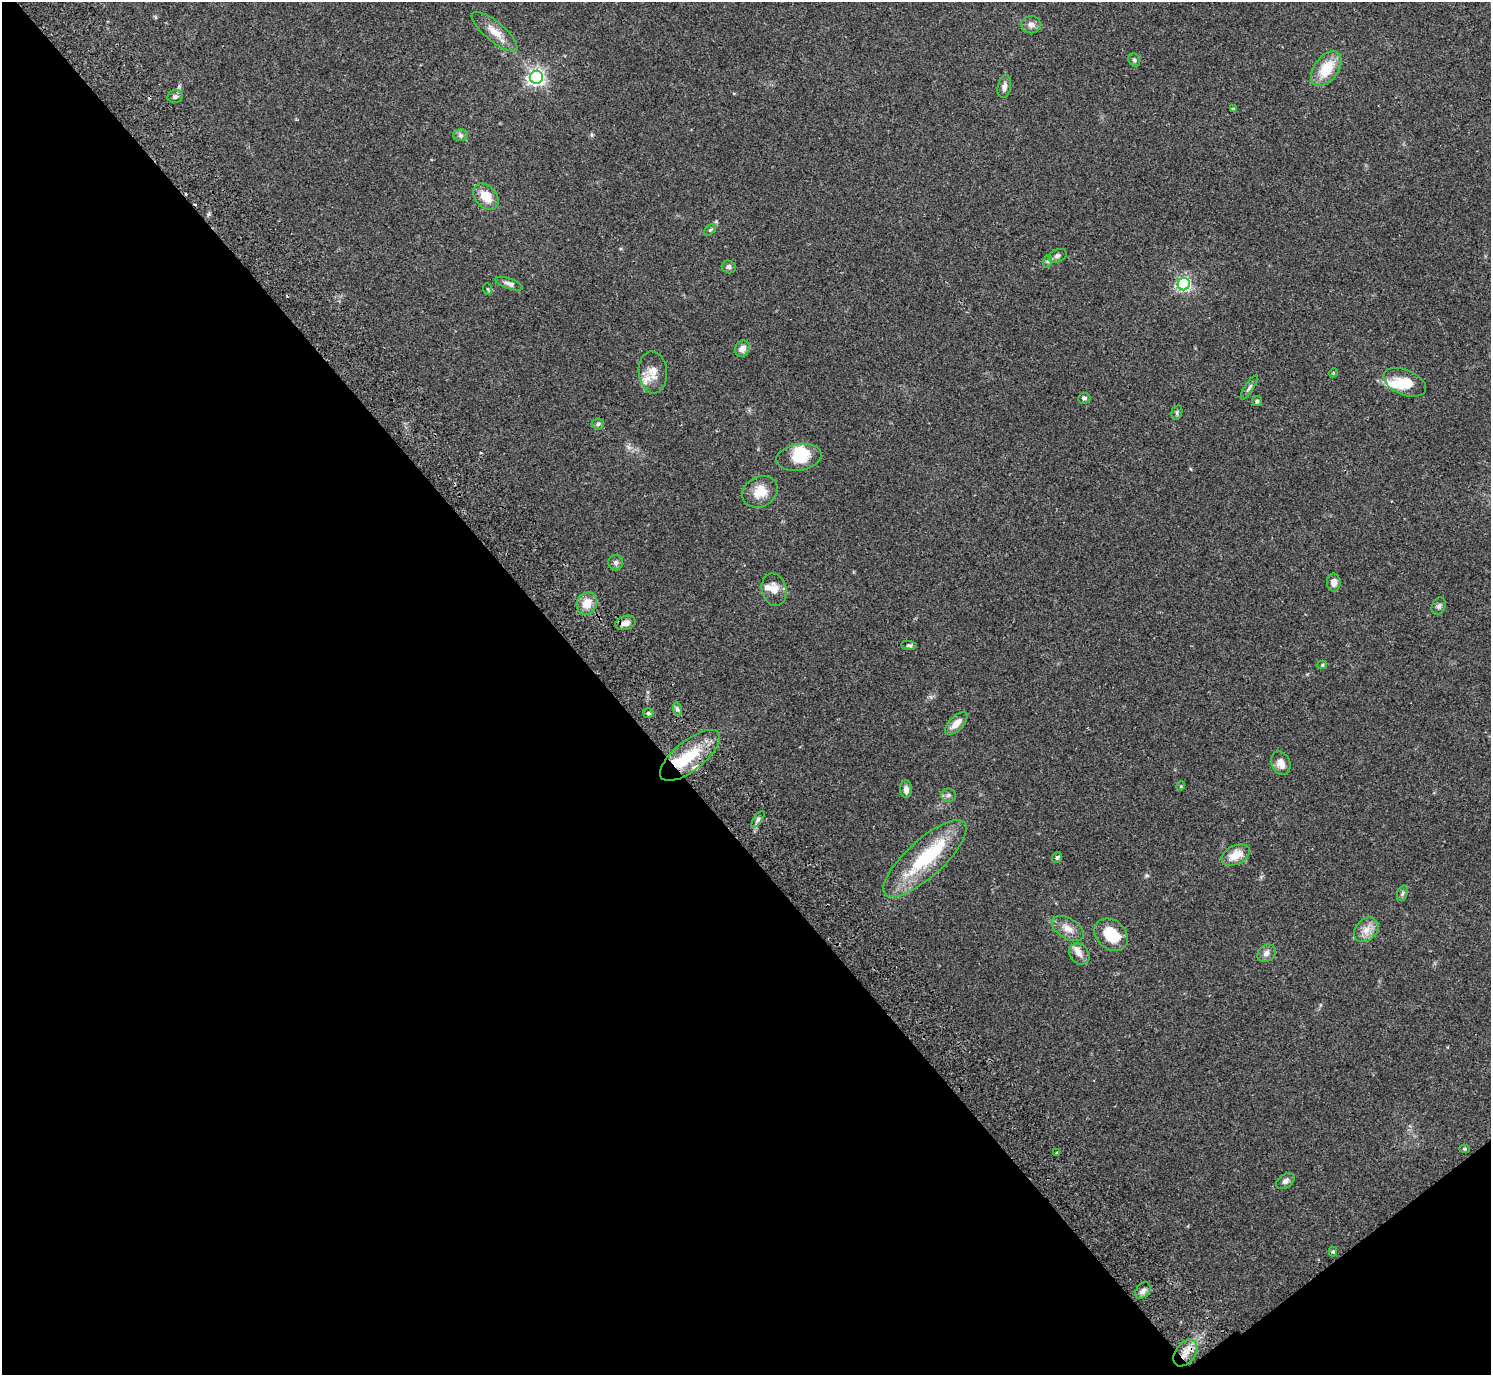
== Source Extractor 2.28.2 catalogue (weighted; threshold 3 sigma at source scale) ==
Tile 14 of 4 x 4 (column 2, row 4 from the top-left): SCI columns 1536-3024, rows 203-1575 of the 6052 x 6035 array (HDU 1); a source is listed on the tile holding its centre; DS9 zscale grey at full resolution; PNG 1493 x 1377 px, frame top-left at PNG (2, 2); each listed source drawn as its Kron ellipse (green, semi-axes under 4 px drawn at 4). Shown black and unused: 42% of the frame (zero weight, under 2 of 3 exposures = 3% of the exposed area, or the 3 px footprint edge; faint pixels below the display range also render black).
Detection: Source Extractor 2.28.2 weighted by HDU 2 'WHT'; one run over the whole footprint, this tile lists its part. Background 0.109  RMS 0.0066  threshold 0.0297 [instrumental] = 3 sigma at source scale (4.5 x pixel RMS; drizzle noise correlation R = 1.50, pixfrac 1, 0.05/0.05 arcsec/px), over >= 5 px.
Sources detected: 72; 2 inside a brighter object's white glare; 3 cosmic-ray / hot-pixel residue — neither listed nor drawn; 7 inside a brighter listed object's ellipse — not listed separately; the other 60 listed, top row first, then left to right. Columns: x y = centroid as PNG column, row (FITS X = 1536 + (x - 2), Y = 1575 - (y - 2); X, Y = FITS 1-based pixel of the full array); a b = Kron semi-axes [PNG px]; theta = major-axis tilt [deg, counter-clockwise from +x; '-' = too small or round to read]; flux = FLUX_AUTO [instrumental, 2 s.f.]
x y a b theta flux
1031 25 10 8 -2 3.3
495 32 28 10 -40 9.2
1134 60 7 5 -64 1.4
1326 69 19 12 54 18
536 77 6 6 - 250
1004 86 11 6 79 2.9
175 97 7 6 - 1.7
1233 109 3 3 - 1.7
461 135 7 6 - 1.7
486 197 15 10 -49 10
710 230 7 4 44 1
1057 256 10 6 22 2
1048 261 6 4 72 0.91
729 267 7 6 - 1.7
509 284 14 5 -20 2.4
1184 284 6 6 - 140
488 289 6 3 -70 0.7
742 349 8 7 - 4.5
653 372 21 14 -84 8
1333 373 4 3 - 0.53
1405 382 22 12 -23 12
1249 387 14 4 57 1.8
1084 398 6 5 - 1.5
1257 401 5 5 - 0.91
1177 412 7 5 75 1.2
598 424 6 5 - 1.5
799 457 23 13 9 16
760 492 18 15 29 11
616 563 8 7 - 1.9
1334 582 9 7 -89 3.9
774 590 17 12 -76 6.8
587 604 11 10 - 9.2
1439 606 9 6 63 1.8
625 623 10 7 17 4.7
909 645 8 4 -5 1.1
1322 665 5 4 - 0.85
677 709 7 4 -72 1.3
648 713 5 5 - 1.4
956 723 14 7 45 6.5
690 755 36 15 39 26
1281 763 12 9 -67 4.8
1181 786 5 3 - 0.6
906 789 9 6 -87 3.4
948 795 7 6 - 1.9
758 819 10 4 57 1.6
1236 855 15 9 24 10
1057 858 5 5 - 1.2
925 859 53 18 42 45
1402 893 8 5 70 1.4
1068 928 18 10 -30 6.5
1366 930 14 10 45 6
1111 935 18 14 -41 18
1266 953 10 8 38 3.1
1079 954 11 9 -51 3.7
1464 1149 5 4 - 0.83
1057 1152 4 2 - 0.81
1285 1181 10 6 36 2.3
1333 1252 5 4 - 0.83
1143 1291 9 6 50 2.4
1185 1353 15 10 53 7.8
Overlapping masked pixels (flux is a lower limit): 1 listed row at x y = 1185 1353